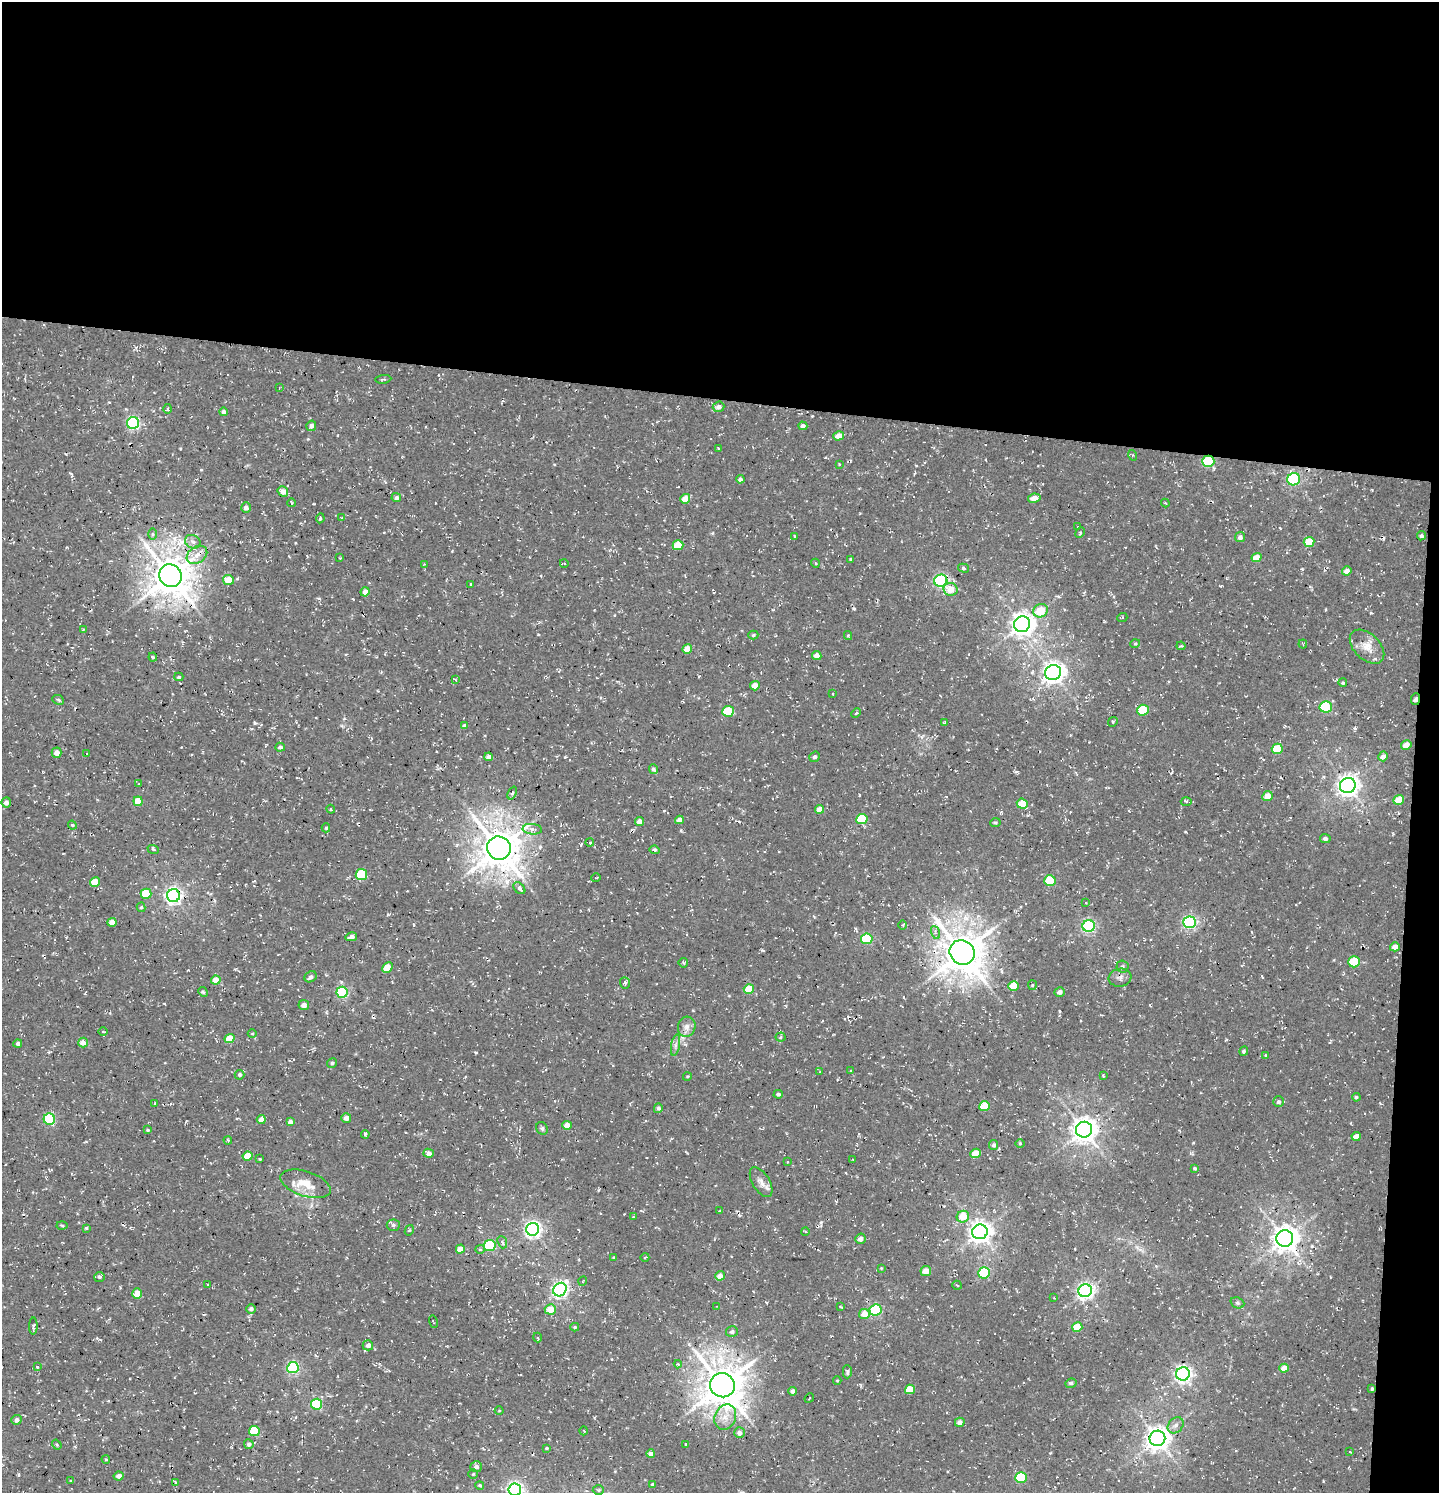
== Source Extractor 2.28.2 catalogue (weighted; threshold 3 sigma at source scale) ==
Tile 3 of 3 x 3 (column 3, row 1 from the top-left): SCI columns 3175-4611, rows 3113-4603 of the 4854 x 4739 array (HDU 1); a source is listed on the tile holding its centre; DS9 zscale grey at full resolution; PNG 1441 x 1495 px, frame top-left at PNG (2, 2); each listed source drawn as its Kron ellipse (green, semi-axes under 4 px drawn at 4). Shown black and unused: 29% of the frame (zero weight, under 3 of 4 exposures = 8% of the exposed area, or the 3 px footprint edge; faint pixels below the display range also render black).
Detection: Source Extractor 2.28.2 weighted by HDU 2 'WHT'; one run over the whole footprint, this tile lists its part. Background 0.00314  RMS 0.0023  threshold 0.0103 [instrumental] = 3 sigma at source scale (4.5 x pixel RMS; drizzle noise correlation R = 1.50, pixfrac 1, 0.0396/0.0396 arcsec/px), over >= 5 px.
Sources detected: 277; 7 cosmic-ray / hot-pixel residue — neither listed nor drawn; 1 inside a brighter listed object's ellipse — not listed separately; the other 269 listed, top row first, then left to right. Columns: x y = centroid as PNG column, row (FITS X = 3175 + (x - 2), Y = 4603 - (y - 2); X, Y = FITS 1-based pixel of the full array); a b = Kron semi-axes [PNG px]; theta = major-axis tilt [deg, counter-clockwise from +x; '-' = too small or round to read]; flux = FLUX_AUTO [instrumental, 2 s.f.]
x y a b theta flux
383 379 8 3 7 0.28
279 388 3 2 - 0.16
718 407 6 5 - 1.1
168 409 5 3 - 0.42
223 412 4 4 - 0.85
133 423 6 6 - 37
311 426 5 5 - 0.82
803 426 4 4 - 0.91
839 436 5 4 - 2.1
718 448 3 2 - 0.19
1132 455 5 3 - 0.24
1208 461 6 5 - 19
839 464 3 3 - 0.21
740 479 4 4 - 0.76
1294 479 6 6 - 27
283 491 5 5 - 1.5
396 498 5 4 - 0.65
1034 498 6 4 10 2
685 499 5 4 - 3.3
292 503 4 3 - 0.19
1165 503 4 3 - 0.23
246 508 5 5 - 1
320 518 5 3 - 0.37
342 518 4 4 - 0.23
1078 527 4 2 - 0.2
1080 533 5 4 - 0.43
152 534 6 4 90 0.33
794 536 3 2 - 0.19
1421 536 5 4 - 0.45
1240 537 5 5 - 0.88
193 542 8 6 -27 0.95
1309 542 5 5 - 4.1
678 545 5 5 - 5.6
197 555 11 8 33 1.8
340 558 3 2 - 0.21
1256 558 5 4 - 2.4
851 559 3 3 - 0.34
564 563 4 3 - 0.2
815 563 4 3 - 0.21
424 564 3 3 - 0.15
963 568 6 4 -16 0.47
1347 571 5 4 - 1.4
170 576 12 11 - 620
228 580 5 5 - 3.5
941 581 6 6 - 35
471 584 3 3 - 0.22
951 589 7 6 - 2.7
365 592 5 4 - 1.6
1041 611 7 6 - 4.8
1122 618 5 3 - 0.21
1022 624 8 7 - 180
83 629 4 3 - 0.2
753 635 5 4 - 0.36
848 636 4 4 - 0.29
1135 644 5 3 - 0.23
1303 644 4 4 - 0.26
1181 646 4 3 - 0.31
1367 647 20 13 -44 3.2
687 649 5 4 - 3
817 655 5 4 - 1.5
153 657 4 4 - 0.27
1053 673 8 7 - 140
179 677 4 3 - 0.41
455 680 3 3 - 0.28
1343 683 4 4 - 0.37
755 686 5 4 - 2
833 693 3 2 - 0.22
1415 699 6 4 84 0.95
58 700 6 4 -23 0.41
1326 707 6 5 - 15
1143 710 6 5 - 9.3
728 711 6 5 - 8.8
856 713 5 3 - 0.32
1113 722 5 4 - 0.36
945 723 3 3 - 0.39
464 726 4 3 - 0.6
1406 745 5 5 - 1.8
280 747 5 4 - 0.68
1277 749 5 5 - 6.1
57 753 5 5 - 1.8
87 753 3 2 - 0.2
1383 756 5 5 - 1.3
489 757 4 4 - 1.5
815 757 5 5 - 0.57
653 769 5 4 - 0.63
139 784 3 3 - 0.18
1348 785 8 7 - 150
512 793 7 4 67 0.55
1267 796 5 5 - 2.3
1399 800 5 4 - 3.4
138 801 4 4 - 4.4
1186 801 5 3 - 0.32
6 802 5 4 - 1
1022 804 5 5 - 3.7
331 809 4 3 - 0.24
819 809 4 4 - 2
862 819 5 5 - 9.8
679 820 4 4 - 1.7
639 821 4 4 - 1.4
995 822 5 4 - 0.31
72 825 4 4 - 0.28
326 828 4 4 - 0.39
532 829 9 5 -5 0.81
1325 838 5 4 - 0.68
590 843 4 3 - 0.35
499 848 12 11 - 630
153 849 6 3 -19 0.3
654 850 5 4 - 0.53
361 875 5 5 - 10
596 878 4 3 - 0.22
1050 880 5 5 - 6.9
95 882 5 4 - 4.1
519 888 7 4 -46 0.8
146 894 5 5 - 6.6
173 896 6 6 - 84
1086 903 4 2 - 0.18
141 907 5 4 - 0.37
112 922 4 4 - 2.2
1189 922 6 6 - 38
903 925 5 3 - 0.3
1089 926 6 6 - 39
935 932 6 4 -71 0.62
351 937 6 4 14 0.74
867 939 6 5 - 14
1395 947 5 4 - 1.6
962 952 13 12 - 660
1354 962 6 5 - 9.8
683 963 5 5 - 0.41
1122 966 6 6 - 0.54
387 967 6 4 47 3.5
311 977 6 5 - 0.64
1120 978 11 9 8 1.1
216 980 4 4 - 3.7
625 983 6 4 -72 0.48
1032 985 5 4 - 0.27
1014 986 5 4 - 4.9
749 989 5 5 - 5.5
203 992 5 4 - 0.34
342 992 5 5 - 24
1060 992 5 4 - 1
304 1005 5 5 - 1.3
687 1027 10 9 - 1.3
103 1032 4 3 - 0.27
252 1033 4 3 - 0.23
781 1037 5 4 - 0.28
230 1038 5 4 - 4
83 1043 5 5 - 2.2
18 1044 4 4 - 0.68
675 1045 11 4 79 0.83
1244 1051 5 4 - 0.34
1266 1055 4 3 - 0.27
332 1063 5 4 - 0.61
851 1070 3 2 - 0.23
820 1071 4 3 - 0.2
240 1075 5 5 - 0.47
1103 1076 4 3 - 0.21
687 1077 4 3 - 0.24
778 1094 4 4 - 0.61
1356 1097 4 4 - 0.37
1279 1102 5 5 - 0.74
155 1103 3 3 - 0.3
985 1106 5 5 - 6.8
658 1108 5 4 - 0.59
346 1118 5 4 - 1.3
49 1119 5 5 - 22
261 1120 4 4 - 1.6
290 1122 4 4 - 1.2
567 1125 4 4 - 2.4
542 1128 6 5 - 0.44
148 1130 4 3 - 0.27
1084 1130 8 8 - 230
365 1134 4 3 - 0.46
1356 1136 4 4 - 1.6
228 1140 4 3 - 0.34
1020 1143 4 3 - 0.27
994 1145 5 4 - 0.61
428 1153 5 4 - 1.1
976 1153 5 4 - 3.5
248 1156 5 4 - 4.5
260 1159 3 3 - 0.21
852 1160 4 2 - 0.16
787 1162 3 2 - 0.26
1195 1168 4 3 - 0.32
761 1182 17 8 -59 1.7
306 1184 26 12 -18 4.8
719 1211 3 3 - 0.21
633 1217 3 3 - 0.17
963 1217 6 5 - 3.8
62 1225 5 3 - 0.26
393 1225 6 5 - 0.6
86 1228 3 3 - 0.27
533 1229 6 6 - 76
409 1230 5 4 - 0.24
805 1231 4 2 - 0.2
980 1232 7 7 - 170
1285 1238 8 8 - 250
860 1239 5 5 - 1.2
502 1242 6 4 -69 0.5
490 1246 6 5 - 21
460 1249 4 4 - 2.9
480 1249 5 4 - 0.39
614 1257 4 3 - 0.3
645 1257 4 3 - 0.24
881 1268 3 3 - 0.17
926 1271 5 5 - 2.2
984 1273 6 5 - 17
720 1276 5 4 - 1.8
99 1277 5 5 - 0.6
583 1281 5 3 - 0.18
208 1285 3 2 - 0.19
957 1285 5 2 - 0.21
560 1290 7 6 - 69
1085 1291 7 6 - 80
137 1294 5 4 - 3
1054 1298 4 3 - 0.19
1237 1303 7 5 -21 0.46
717 1306 2 2 - 0.15
840 1306 4 2 - 0.21
251 1309 5 4 - 0.85
550 1309 5 5 - 3.5
876 1310 6 5 - 22
864 1314 5 5 - 3
433 1322 6 2 -76 0.18
33 1326 8 4 89 0.39
575 1327 4 4 - 0.31
1077 1327 5 4 - 4.8
732 1332 6 5 - 0.78
538 1338 5 3 - 0.2
368 1345 5 5 - 1.1
678 1364 4 4 - 0.24
37 1367 4 2 - 0.23
293 1368 6 5 - 33
1284 1368 4 4 - 2.5
847 1372 6 4 -89 0.44
1183 1374 7 6 - 83
837 1381 4 3 - 0.21
1071 1383 6 4 10 0.55
722 1385 12 12 - 690
910 1389 5 4 - 4.8
1372 1389 4 3 - 0.35
793 1391 4 4 - 0.99
809 1398 5 2 - 0.19
317 1404 5 5 - 21
499 1410 4 3 - 0.23
725 1417 13 10 65 2.5
16 1420 5 5 - 0.83
960 1422 5 4 - 1.3
1176 1425 9 7 45 1
254 1431 5 5 - 10
584 1431 4 2 - 0.18
739 1433 5 5 - 1.5
1157 1438 8 7 - 210
249 1444 5 5 - 0.76
686 1444 3 3 - 0.3
57 1445 5 4 - 0.36
547 1448 3 3 - 0.28
1350 1452 3 2 - 0.19
651 1454 4 4 - 1.7
106 1459 4 3 - 0.27
476 1467 6 5 - 0.99
473 1474 4 4 - 0.27
119 1476 5 4 - 1.2
1021 1478 5 5 - 12
71 1481 4 4 - 0.26
175 1483 4 2 - 0.2
653 1484 4 4 - 0.46
480 1485 4 4 - 0.34
515 1490 6 6 - 68
598 1490 6 5 - 0.38
Overlapping masked pixels (flux is a lower limit): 7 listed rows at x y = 1208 461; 170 576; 941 581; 1415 699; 173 896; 962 952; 1157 1438
Isophote crosses this tile's border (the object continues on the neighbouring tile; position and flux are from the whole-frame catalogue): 2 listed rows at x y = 6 802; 515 1490
Unlisted compact peaks at least as high as the median listed source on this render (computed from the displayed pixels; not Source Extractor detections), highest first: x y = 255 723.